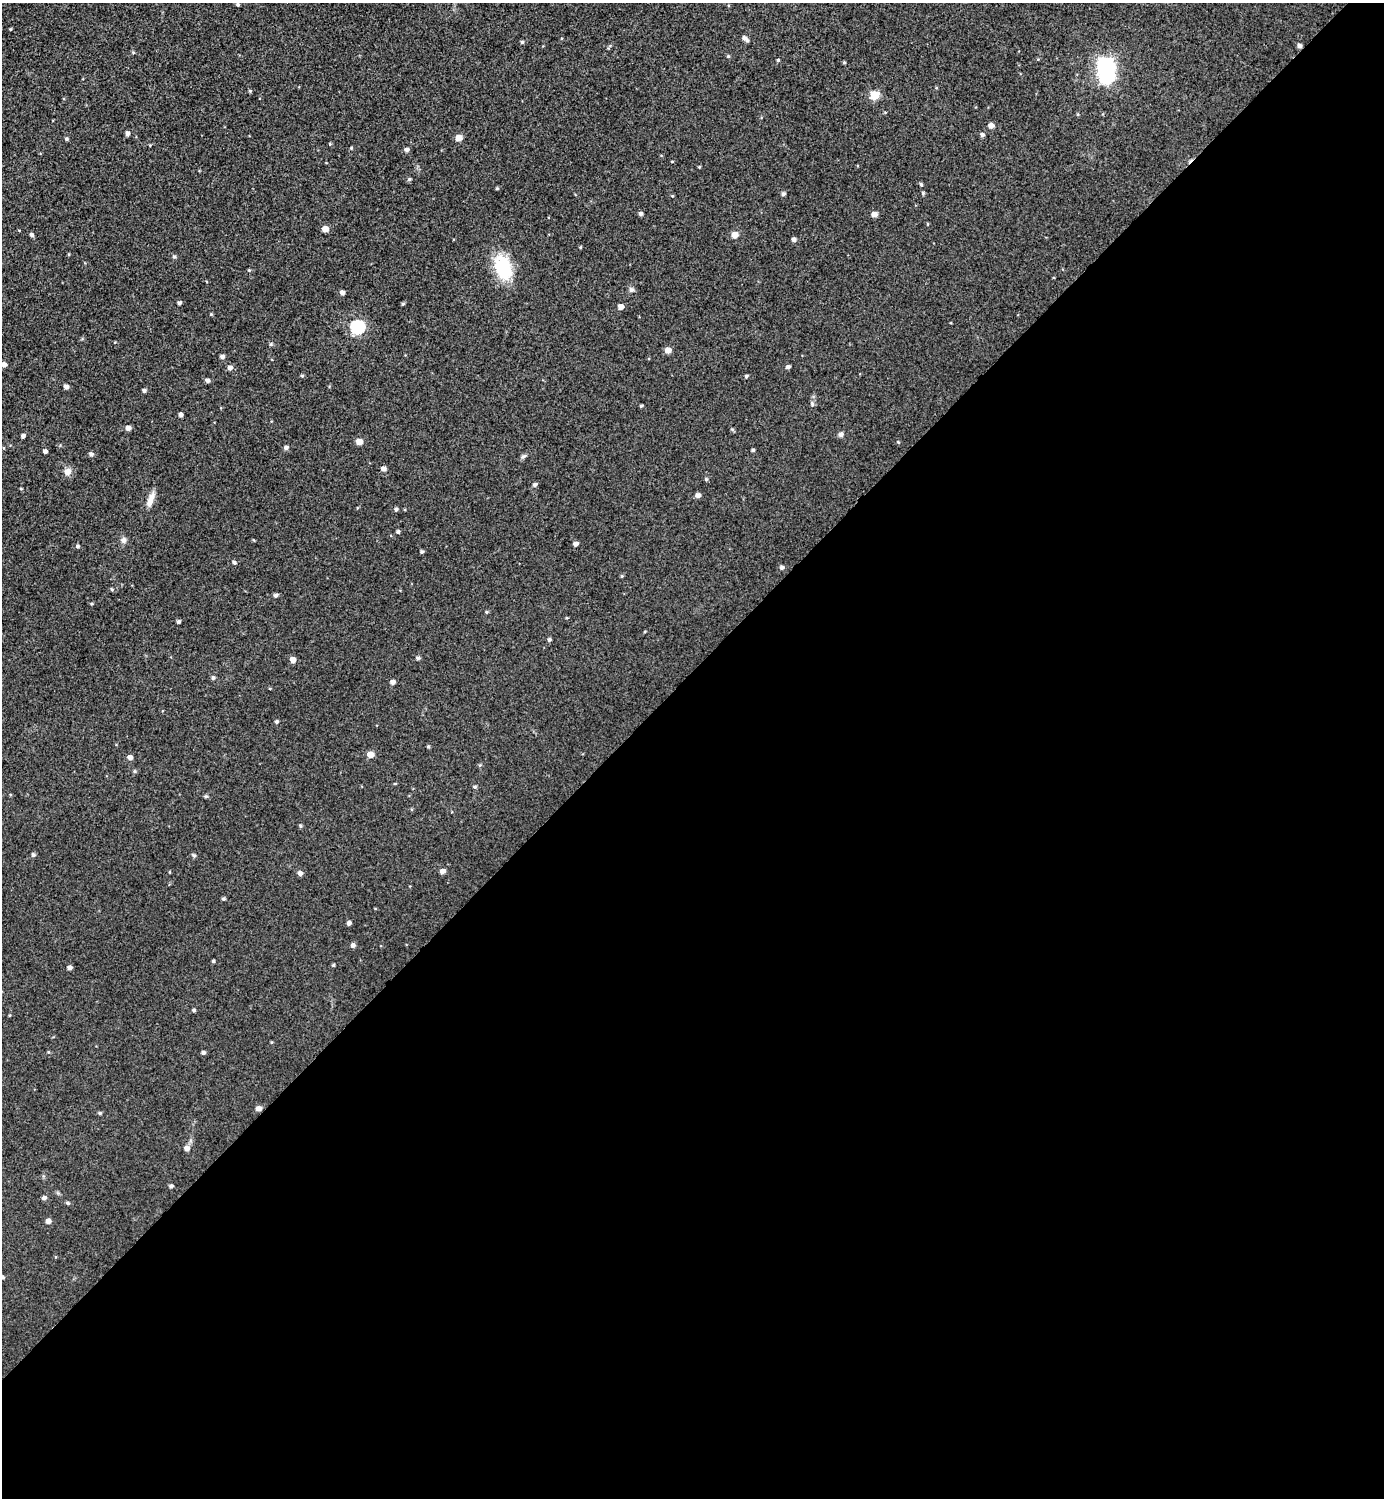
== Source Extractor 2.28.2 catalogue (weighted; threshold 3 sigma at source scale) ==
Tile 15 of 4 x 4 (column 3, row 4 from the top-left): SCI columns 3072-4453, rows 12-1507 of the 5997 x 5997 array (HDU 1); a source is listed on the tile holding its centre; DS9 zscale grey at full resolution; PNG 1386 x 1500 px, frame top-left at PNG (2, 3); no overlay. Shown black and unused: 55% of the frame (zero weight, under 2 of 3 exposures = <1% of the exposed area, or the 3 px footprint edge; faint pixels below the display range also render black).
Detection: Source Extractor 2.28.2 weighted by HDU 2 'WHT'; one run over the whole footprint, this tile lists its part. Background 0.0372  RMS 0.018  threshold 0.0792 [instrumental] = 3 sigma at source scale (4.5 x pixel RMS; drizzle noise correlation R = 1.50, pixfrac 1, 0.05/0.05 arcsec/px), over >= 5 px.
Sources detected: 125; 1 inside a brighter object's white glare — not listed; the other 124 listed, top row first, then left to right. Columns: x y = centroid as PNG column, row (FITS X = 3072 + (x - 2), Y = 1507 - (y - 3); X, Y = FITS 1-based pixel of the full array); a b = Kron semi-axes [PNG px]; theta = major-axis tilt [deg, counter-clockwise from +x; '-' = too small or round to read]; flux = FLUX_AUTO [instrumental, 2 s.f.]
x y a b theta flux
238 5 4 4 - 2.7
10 29 3 3 - 1.5
745 39 9 4 -42 6.6
522 42 4 4 - 2.5
1299 46 4 4 - 5.7
133 52 4 4 - 2
728 56 4 4 - 2
778 60 4 3 - 1.9
844 62 4 3 - 2
1106 65 7 7 - 480
250 91 4 4 - 1.9
875 95 5 5 - 63
991 125 5 5 - 9.5
127 134 5 4 - 5.3
982 135 5 5 - 4.6
459 138 5 5 - 17
66 139 5 4 - 2.5
330 144 4 4 - 1.6
351 148 4 4 - 1.7
407 150 5 5 - 5.5
672 161 4 2 - 1.2
699 167 4 3 - 1.5
409 179 5 4 - 2.7
921 185 5 4 - 2.4
497 188 4 4 - 1.9
923 193 5 4 - 2.3
783 194 5 4 - 3.5
641 214 4 4 - 4.5
874 214 5 4 - 11
927 224 4 3 - 1.3
325 229 5 4 - 16
31 235 5 4 - 3.9
735 235 5 5 - 16
793 239 5 4 - 5.4
580 247 4 3 - 1.6
174 256 5 4 - 3
503 267 28 18 -70 81
249 270 4 4 - 1.5
631 290 7 7 - 4.6
342 292 4 4 - 6.9
179 303 4 4 - 4
621 307 5 5 - 9.7
211 314 4 4 - 1.6
357 327 6 6 - 230
271 344 6 3 71 1.9
668 350 5 5 - 15
222 357 5 4 - 4.9
4 365 5 5 - 7.4
788 367 5 4 - 4.3
230 368 6 5 - 6.3
302 376 5 4 - 1.9
746 376 4 3 - 2.7
207 381 5 4 - 5.1
66 387 5 5 - 5.8
144 391 5 4 - 3.5
812 404 9 3 -78 3.2
641 406 4 4 - 2.3
180 415 4 4 - 5.5
128 428 5 5 - 7.9
732 429 6 3 -19 2.1
841 435 6 5 - 4.8
23 436 4 4 - 4.7
359 442 5 5 - 17
898 442 4 3 - 1.4
286 448 5 4 - 5
753 450 4 3 - 2.5
45 451 4 4 - 5.2
91 454 5 5 - 4.4
524 456 8 4 27 3.5
383 469 5 4 - 6.9
67 471 10 9 - 9.6
706 479 4 4 - 2.4
534 485 5 5 - 4.4
21 489 5 3 - 1.5
698 495 5 5 - 6.7
150 499 21 7 69 14
396 509 5 4 - 3.2
398 532 4 4 - 3.1
124 540 8 7 - 6
575 544 4 4 - 6.7
77 546 5 5 - 3.2
422 552 4 4 - 2.8
234 562 4 4 - 3.3
782 567 5 5 - 4.4
622 576 4 4 - 1.8
112 589 4 3 - 2.1
275 595 5 5 - 3.7
486 612 5 4 - 1.7
567 618 4 3 - 1.4
178 622 4 4 - 3.3
645 631 4 3 - 1.4
549 640 4 4 - 3.4
418 658 5 4 - 3.6
293 660 5 5 - 12
213 678 5 4 - 3.6
392 682 5 4 - 7
276 722 4 4 - 3.5
428 746 5 4 - 2
370 754 5 5 - 17
130 757 5 4 - 8.5
134 771 6 4 -90 2.1
474 787 5 4 - 2.3
301 826 5 3 - 2
33 855 5 5 - 3.4
194 856 5 4 - 2.8
443 871 5 4 - 8.3
300 873 5 5 - 6.6
223 899 4 4 - 2.9
349 923 4 4 - 5.5
353 945 5 5 - 5.2
213 961 4 3 - 2.4
333 965 4 3 - 2.1
69 968 4 4 - 6.3
194 1010 4 4 - 2.5
48 1052 5 3 - 1.4
203 1053 4 4 - 4.1
259 1108 5 5 - 10
100 1113 5 4 - 2.3
186 1148 6 6 - 7.7
171 1186 4 4 - 3.9
44 1198 5 4 - 4.6
68 1203 5 4 - 2.9
48 1221 5 4 - 8
3 1277 4 4 - 2
Overlapping masked pixels (flux is a lower limit): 2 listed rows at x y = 1299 46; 259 1108
Isophote crosses this tile's border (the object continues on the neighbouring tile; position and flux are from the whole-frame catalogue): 1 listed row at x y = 4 365